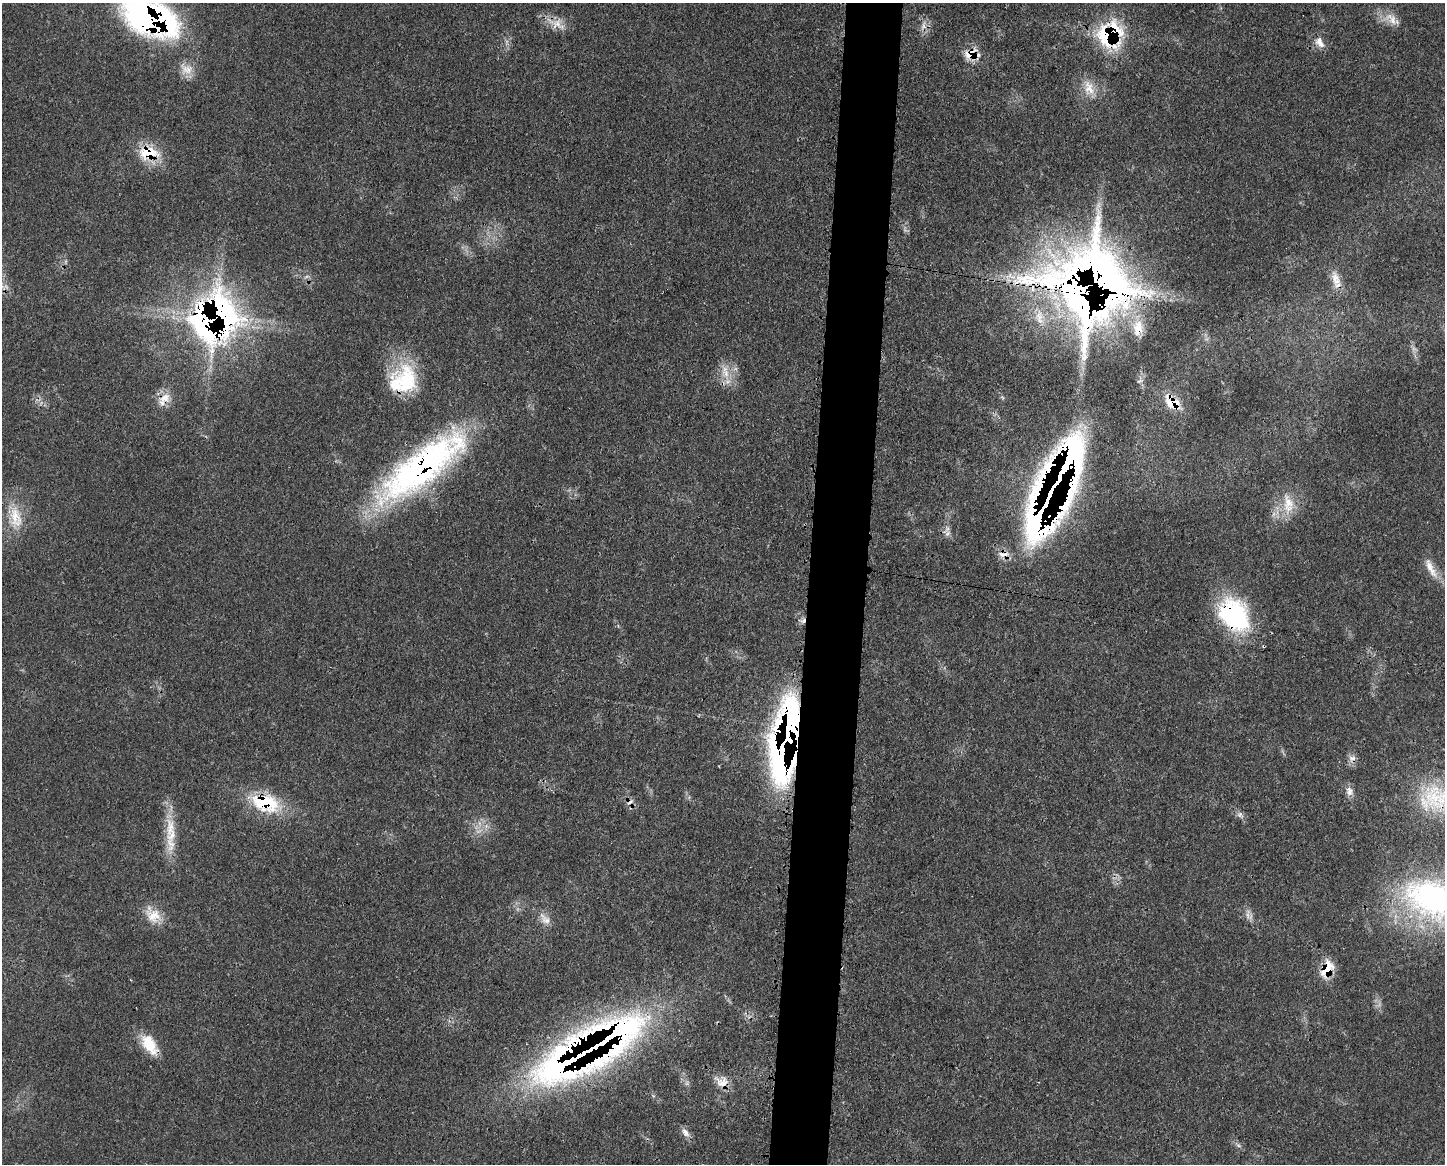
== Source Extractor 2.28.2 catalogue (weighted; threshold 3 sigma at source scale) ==
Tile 5 of 3 x 4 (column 2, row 2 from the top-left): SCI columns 1559-3001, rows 2325-3486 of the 4677 x 4650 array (HDU 1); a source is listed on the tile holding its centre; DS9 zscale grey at full resolution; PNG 1447 x 1166 px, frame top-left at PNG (2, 3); no overlay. Shown black and unused: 4% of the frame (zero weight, under 3 of 4 exposures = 2% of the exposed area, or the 3 px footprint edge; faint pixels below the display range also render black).
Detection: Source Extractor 2.28.2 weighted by HDU 2 'WHT'; one run over the whole footprint, this tile lists its part. Background 0.0548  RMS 0.0033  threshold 0.0148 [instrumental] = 3 sigma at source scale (4.5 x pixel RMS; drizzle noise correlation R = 1.50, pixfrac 1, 0.05/0.05 arcsec/px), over >= 5 px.
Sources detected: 60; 1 too faint to see at this stretch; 5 cosmic-ray / hot-pixel residue — not listed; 9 inside a brighter listed object's ellipse — not listed separately; the other 45 listed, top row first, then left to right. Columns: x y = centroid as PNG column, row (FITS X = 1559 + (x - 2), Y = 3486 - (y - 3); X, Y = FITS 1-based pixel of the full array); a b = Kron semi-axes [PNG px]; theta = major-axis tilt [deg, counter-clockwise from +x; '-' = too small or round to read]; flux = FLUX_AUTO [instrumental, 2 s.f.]
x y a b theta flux
151 18 58 32 -25 110
1391 19 22 14 -37 4.8
557 24 25 14 -25 5.2
923 26 14 5 70 2
1110 35 27 25 61 36
1319 42 17 10 -55 2.9
969 54 22 13 30 5.1
186 69 19 15 -12 4.4
1089 88 24 14 -70 5.8
148 153 28 18 -4 12
306 277 7 4 19 0.69
1335 279 23 11 -73 4.5
1079 293 83 46 -46 410
225 312 78 35 -69 110
726 373 14 11 81 4.9
407 381 40 30 -74 24
165 398 20 13 25 4.6
1172 402 25 15 -39 8.1
1069 464 90 36 79 230
422 466 116 34 38 120
1288 504 31 16 -86 8.6
15 517 35 18 -83 11
946 530 16 5 50 1.5
1004 554 19 8 6 3
1431 568 32 9 -62 4.7
1234 615 39 29 -52 41
803 621 8 6 54 1.4
784 738 62 17 80 220
1352 759 12 10 72 2.1
1349 791 13 9 -89 2.2
1435 799 48 41 -15 29
265 803 39 21 -15 20
1240 815 10 7 -36 1.4
170 828 34 13 88 9.7
478 831 10 4 13 1.2
1433 899 77 48 -16 88
1248 914 17 7 -89 2
153 916 22 18 -18 6.6
545 919 19 10 -47 3.1
1327 969 22 13 61 8.2
149 1044 26 14 -58 9.3
559 1065 105 57 43 160
722 1082 19 13 -20 4.5
685 1132 15 8 -50 2.1
1238 1145 8 3 -19 0.71
Overlapping masked pixels (flux is a lower limit): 23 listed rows (the first 20) at x y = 151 18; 1110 35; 969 54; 148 153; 1335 279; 1079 293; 225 312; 407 381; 165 398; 1172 402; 1069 464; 422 466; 1004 554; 1234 615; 803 621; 784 738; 1352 759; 1435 799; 265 803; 1327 969
Isophote crosses this tile's border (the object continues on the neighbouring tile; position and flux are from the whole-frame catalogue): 3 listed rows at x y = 151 18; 1435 799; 1433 899